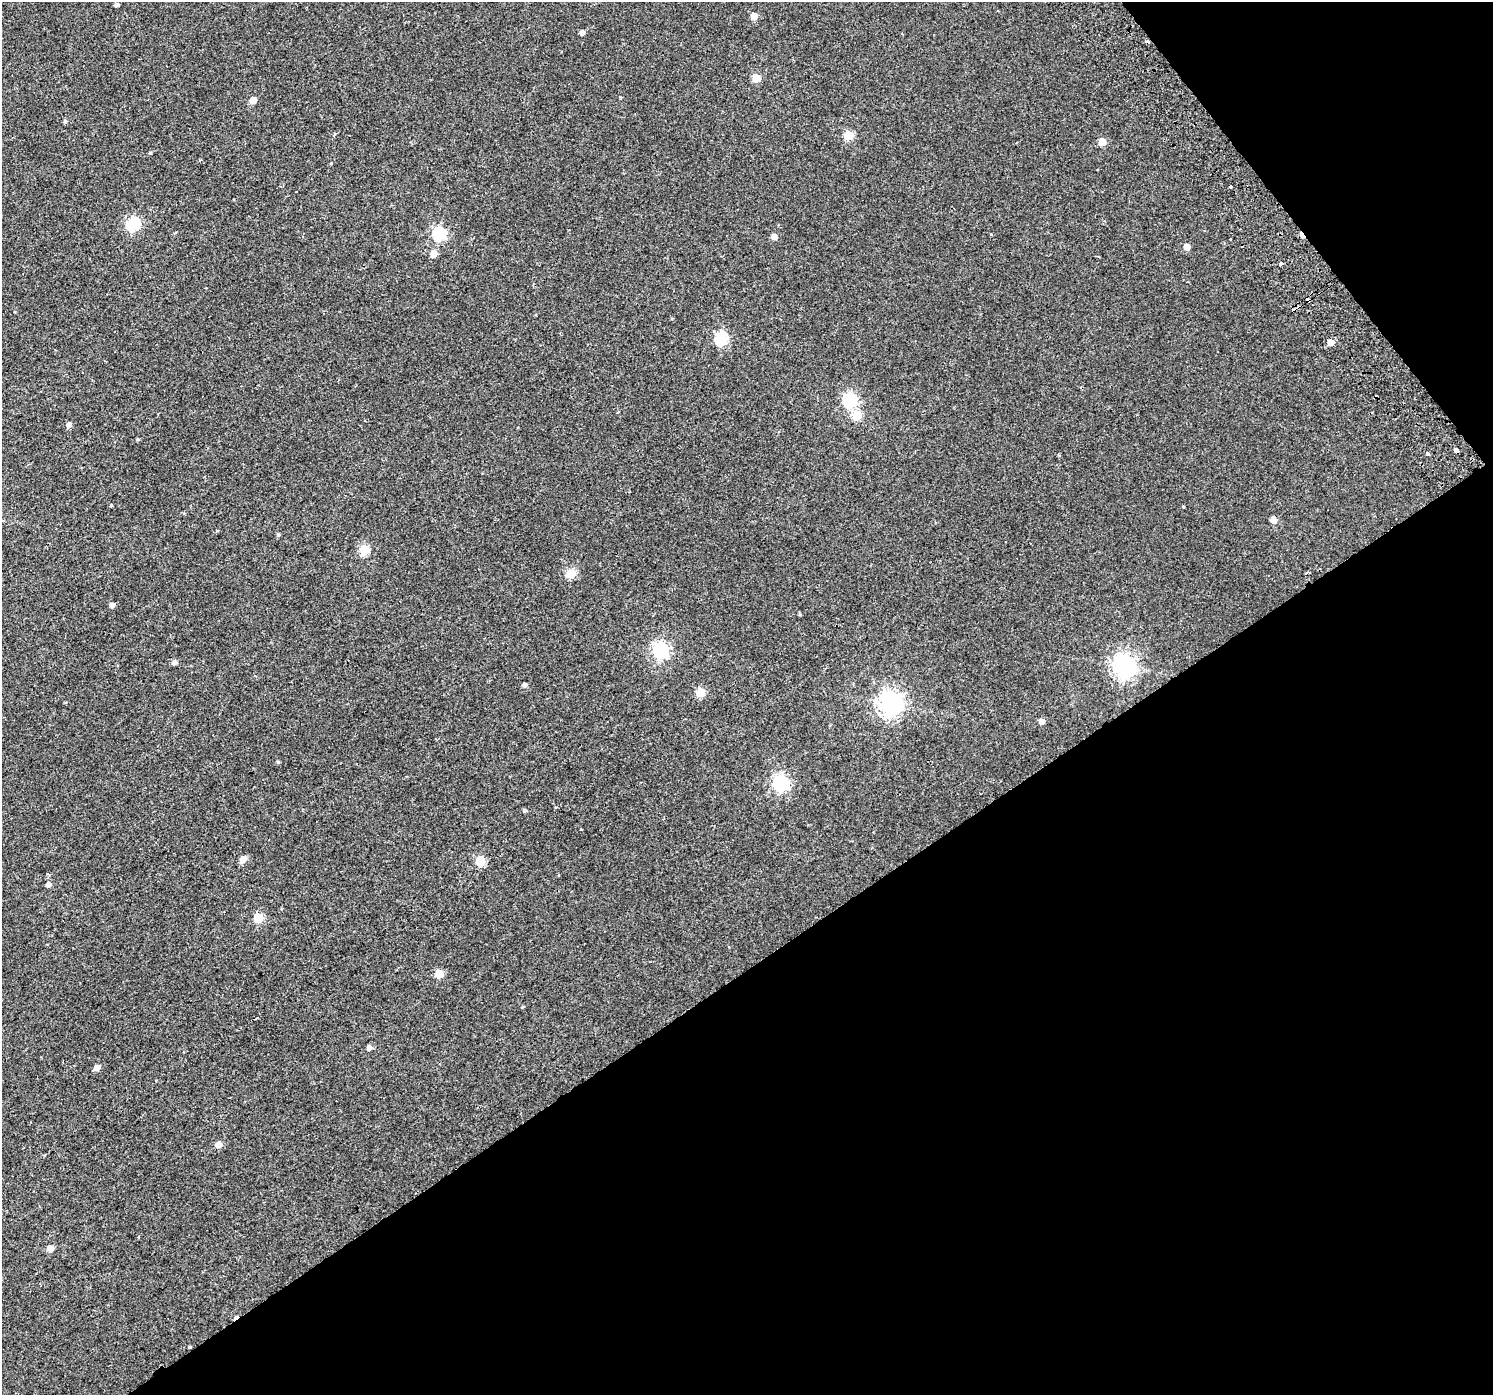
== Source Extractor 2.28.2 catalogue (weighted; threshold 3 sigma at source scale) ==
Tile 12 of 4 x 4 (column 4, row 3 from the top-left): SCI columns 4526-6016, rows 1626-3018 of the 6064 x 5973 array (HDU 1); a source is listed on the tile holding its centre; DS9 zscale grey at full resolution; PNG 1495 x 1397 px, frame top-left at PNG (2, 2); no overlay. Shown black and unused: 35% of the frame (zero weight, under 2 of 3 exposures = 3% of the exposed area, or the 3 px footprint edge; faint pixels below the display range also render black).
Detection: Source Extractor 2.28.2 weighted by HDU 2 'WHT'; one run over the whole footprint, this tile lists its part. Background 0.00307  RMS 0.0036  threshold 0.016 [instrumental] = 3 sigma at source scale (4.5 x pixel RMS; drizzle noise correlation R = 1.50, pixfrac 1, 0.0396/0.0396 arcsec/px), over >= 5 px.
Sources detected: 62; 3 cosmic-ray / hot-pixel residue — not listed; the other 59 listed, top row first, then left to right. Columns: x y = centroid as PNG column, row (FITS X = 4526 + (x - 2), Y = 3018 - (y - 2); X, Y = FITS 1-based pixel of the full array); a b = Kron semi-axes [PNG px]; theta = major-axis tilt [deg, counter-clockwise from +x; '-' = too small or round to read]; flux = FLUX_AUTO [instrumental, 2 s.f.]
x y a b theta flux
116 4 4 4 - 0.79
754 16 5 5 - 3.8
582 32 5 4 - 1.4
756 78 5 5 - 8.6
253 100 5 5 - 3.9
65 121 5 4 - 0.59
849 135 5 5 - 14
1102 142 5 5 - 6.4
150 153 4 4 - 0.34
201 160 4 3 - 0.35
331 163 5 3 - 0.3
1231 187 3 3 - 0.7
133 224 6 6 - 44
439 234 6 6 - 44
774 237 5 5 - 2.4
1187 247 5 5 - 4.3
433 253 5 5 - 4.2
1281 264 4 3 - 1.7
1308 300 4 3 - 3.9
721 338 6 6 - 40
1331 342 5 5 - 3.9
850 400 6 6 - 50
618 412 3 2 - 0.43
857 415 5 5 - 15
69 425 5 5 - 1.5
138 439 5 3 - 0.36
1456 450 4 3 - 6.2
1427 454 3 3 - 2.7
1059 455 3 3 - 0.48
111 505 3 3 - 1
1273 520 5 5 - 3.6
279 535 5 4 - 0.47
364 549 5 5 - 18
571 573 5 5 - 15
1306 573 4 3 - 0.58
112 605 4 4 - 1.5
800 615 5 3 - 0.33
661 650 6 6 - 83
174 662 5 5 - 1.2
1124 667 8 7 - 230
525 685 5 4 - 1.1
701 692 5 5 - 12
890 704 8 8 - 240
1042 721 5 5 - 2.4
278 762 4 4 - 0.41
781 783 6 6 - 79
524 810 5 4 - 0.56
581 829 3 3 - 0.53
243 859 5 5 - 4.7
480 862 7 5 -90 14
48 885 6 5 - 1.4
258 918 5 5 - 14
439 974 5 5 - 9.5
522 1007 4 3 - 0.28
369 1047 5 5 - 1.5
97 1068 5 5 - 2.3
218 1145 5 5 - 2.9
50 1249 5 5 - 3.8
190 1347 3 3 - 0.34
Overlapping masked pixels (flux is a lower limit): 3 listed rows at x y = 1308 300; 1456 450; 1273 520